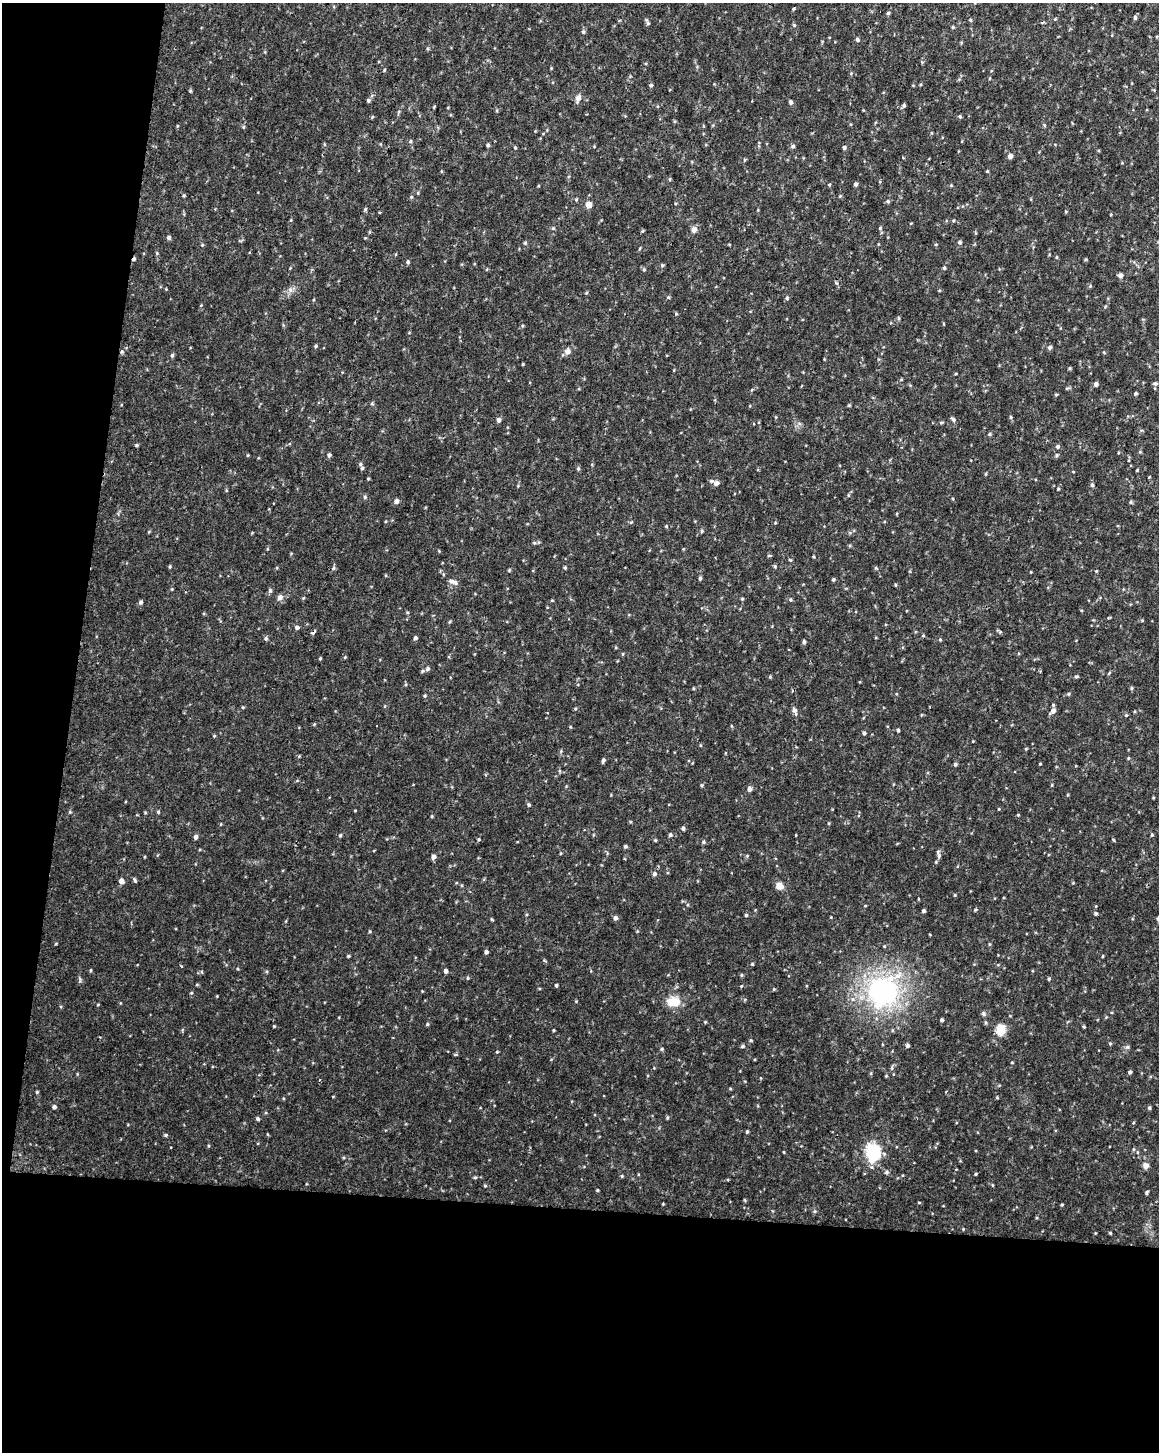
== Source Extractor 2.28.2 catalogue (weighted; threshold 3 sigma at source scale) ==
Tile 9 of 4 x 3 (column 1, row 3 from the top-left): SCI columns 1-1157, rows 235-1684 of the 4637 x 4872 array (HDU 1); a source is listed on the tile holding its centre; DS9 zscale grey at full resolution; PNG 1161 x 1454 px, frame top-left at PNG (2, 3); no overlay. Shown black and unused: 23% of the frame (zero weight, under 2 of 3 exposures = <1% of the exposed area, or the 3 px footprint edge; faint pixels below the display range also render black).
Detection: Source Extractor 2.28.2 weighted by HDU 2 'WHT'; one run over the whole footprint, this tile lists its part. Background 0.0238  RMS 0.0062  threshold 0.0279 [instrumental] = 3 sigma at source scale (4.5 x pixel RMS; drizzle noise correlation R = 1.50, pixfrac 1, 0.0396/0.0396 arcsec/px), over >= 5 px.
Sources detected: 250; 2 cosmic-ray / hot-pixel residue — not listed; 3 inside a brighter listed object's ellipse — not listed separately; the other 245 listed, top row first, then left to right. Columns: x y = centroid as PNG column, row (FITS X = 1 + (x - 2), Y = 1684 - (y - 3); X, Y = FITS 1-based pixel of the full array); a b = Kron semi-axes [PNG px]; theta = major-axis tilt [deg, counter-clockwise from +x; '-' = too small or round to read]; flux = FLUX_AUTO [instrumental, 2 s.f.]
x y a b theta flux
793 9 3 3 - 0.9
888 13 4 4 - 0.94
1135 18 5 4 - 1.3
1055 19 4 4 - 0.56
970 20 4 4 - 0.68
648 23 7 5 -61 1.1
794 25 5 4 - 0.72
953 27 4 4 - 0.76
583 32 5 4 - 0.84
857 39 6 4 -75 0.93
551 68 4 3 - 0.49
384 70 4 4 - 0.59
851 73 4 4 - 0.57
651 85 5 4 - 0.94
190 91 4 4 - 0.65
578 98 10 7 71 2.6
368 100 5 4 - 1.3
791 102 5 4 - 1.3
904 106 5 5 - 0.92
960 116 5 4 - 0.77
372 117 5 3 - 0.53
177 126 5 3 - 0.56
243 127 5 3 - 0.71
410 141 5 4 - 0.82
488 145 4 4 - 1.1
793 146 5 5 - 1.2
515 147 5 3 - 0.79
844 148 5 4 - 1.1
1010 156 5 4 - 3
744 160 5 3 - 0.62
987 171 4 4 - 0.61
856 184 5 4 - 1.5
829 185 4 4 - 0.56
951 185 4 4 - 0.6
418 193 5 3 - 0.56
184 196 4 3 - 0.69
840 196 4 3 - 0.62
411 197 5 4 - 0.77
888 201 5 4 - 0.85
588 204 5 4 - 6.9
365 209 5 4 - 0.83
1066 211 5 3 - 0.56
379 212 4 2 - 0.62
291 220 5 3 - 0.57
953 221 4 3 - 0.62
911 223 4 3 - 0.43
880 228 5 3 - 0.64
694 229 5 5 - 4.4
642 231 5 3 - 0.61
169 237 5 5 - 1.5
960 242 5 4 - 1.3
525 243 5 4 - 0.7
202 245 4 4 - 0.6
640 248 5 3 - 0.54
408 262 5 4 - 1.1
662 265 5 4 - 0.84
944 268 4 4 - 0.93
644 269 5 4 - 0.85
1120 275 5 5 - 2.1
290 290 7 6 - 1.9
939 290 5 3 - 0.59
586 293 5 4 - 0.58
668 297 5 4 - 0.74
787 298 5 4 - 0.94
676 314 4 4 - 0.64
899 318 6 4 -90 0.75
316 346 4 4 - 0.76
1050 347 5 5 - 1.5
567 351 6 5 - 3.9
122 352 6 5 - 1
172 355 6 5 - 1
523 364 4 3 - 0.53
1070 368 5 3 - 0.59
1155 383 7 5 1 1.1
1096 384 5 5 - 1.5
1136 393 4 3 - 1
1056 394 5 3 - 0.62
372 404 5 4 - 0.68
849 405 4 4 - 0.65
1011 417 4 4 - 0.83
953 419 6 4 -33 1.4
499 420 5 5 - 2
941 423 6 4 1 0.68
989 434 5 4 - 0.7
136 445 5 4 - 0.77
1058 446 5 5 - 1.3
248 455 5 3 - 0.47
329 455 4 4 - 1.6
1057 455 5 4 - 0.84
360 464 8 5 -57 1.1
578 469 5 5 - 0.75
368 479 4 3 - 0.62
716 483 6 5 - 2.4
1092 485 6 5 - 0.97
1058 489 4 3 - 0.51
365 497 5 4 - 1
953 499 5 3 - 0.52
396 501 5 4 - 2.4
1131 502 5 4 - 0.81
775 523 4 3 - 0.52
666 526 5 4 - 0.59
702 531 5 4 - 0.86
534 543 5 4 - 0.79
439 551 4 4 - 0.49
769 556 6 3 0 0.6
814 557 4 3 - 0.61
775 566 6 3 73 0.69
170 567 4 4 - 0.62
333 568 6 5 - 1.1
565 568 4 4 - 0.74
876 568 6 4 -45 0.74
1096 571 4 3 - 0.46
1031 572 4 2 - 0.44
700 578 4 4 - 1.1
833 580 4 4 - 0.84
451 581 9 6 -21 2.5
895 585 5 3 - 0.57
270 591 6 5 - 1.1
280 597 8 7 - 2.3
742 599 5 3 - 0.59
552 600 5 3 - 0.51
790 600 5 5 - 0.8
141 602 5 5 - 1.4
1142 620 5 3 - 0.55
297 627 5 4 - 1.8
313 633 5 3 - 0.73
923 635 4 4 - 0.63
266 638 5 5 - 1.1
415 638 5 4 - 1.2
940 640 4 4 - 0.65
804 642 5 4 - 1.3
623 654 5 3 - 0.55
345 657 4 4 - 0.51
320 658 4 3 - 0.59
427 669 6 6 - 1.6
1109 673 5 3 - 0.63
1076 676 5 4 - 0.87
693 688 4 3 - 0.61
1131 688 5 4 - 0.81
1068 694 5 4 - 0.73
242 707 4 3 - 0.51
795 711 10 5 -72 2.2
1053 711 8 5 45 3.4
1126 715 4 3 - 0.6
376 725 3 3 - 4.8
898 730 4 3 - 0.95
864 733 4 4 - 1.1
214 736 4 3 - 0.56
561 751 6 3 72 0.77
1128 758 5 4 - 0.61
603 760 5 4 - 1.3
955 764 4 4 - 1.1
1040 764 3 2 - 0.54
702 785 4 4 - 0.7
1052 785 5 3 - 0.56
749 789 5 5 - 2.2
529 805 5 4 - 0.98
999 809 4 3 - 0.43
355 810 4 3 - 0.46
70 812 5 4 - 0.62
158 812 5 4 - 0.71
1018 815 4 4 - 0.56
432 816 4 4 - 0.57
683 828 4 4 - 1.4
340 835 4 3 - 0.83
670 835 5 4 - 1.1
1152 835 4 3 - 0.68
196 837 5 4 - 2
478 840 5 3 - 0.66
655 840 4 4 - 0.71
703 842 5 4 - 0.91
625 846 4 4 - 1.1
939 856 6 4 -90 1.3
433 857 5 4 - 2.7
654 874 6 5 - 1.5
135 880 7 3 -59 0.88
121 881 5 5 - 3.7
779 886 9 8 - 4.3
955 895 4 3 - 0.6
865 906 4 2 - 0.43
975 910 4 3 - 0.65
923 911 4 4 - 1.2
1096 913 5 4 - 0.92
746 915 4 4 - 0.71
615 918 5 5 - 1.8
1158 918 4 4 - 1.4
491 919 5 3 - 0.58
486 952 4 4 - 1.4
348 956 3 3 - 0.74
1103 956 4 2 - 0.5
752 964 4 4 - 0.61
91 970 5 3 - 0.54
446 971 4 4 - 1.7
741 975 5 3 - 0.68
468 978 4 4 - 0.67
1049 979 5 4 - 0.77
556 985 3 3 - 1.1
741 986 4 3 - 0.51
422 991 3 3 - 0.4
883 991 30 27 62 120
191 993 4 3 - 0.62
673 1002 16 11 -2 10
983 1014 6 6 - 1.3
942 1020 4 3 - 1
705 1022 4 4 - 0.53
986 1023 5 4 - 0.83
427 1024 5 4 - 0.79
274 1026 4 3 - 0.52
1084 1027 5 3 - 0.68
553 1030 3 3 - 0.55
1001 1030 5 5 - 35
751 1040 5 4 - 0.76
1110 1043 4 4 - 0.66
907 1045 5 4 - 1.3
742 1046 5 4 - 1.1
1127 1047 6 4 41 0.96
662 1049 5 4 - 0.82
497 1052 4 3 - 0.55
1130 1072 4 4 - 1.2
871 1073 5 3 - 0.63
886 1076 5 3 - 0.56
37 1092 4 4 - 0.7
997 1098 5 3 - 0.53
54 1107 4 4 - 1.5
1149 1108 5 4 - 0.86
667 1118 5 3 - 0.57
258 1119 5 3 - 1.1
747 1132 4 3 - 0.88
166 1135 5 3 - 0.69
1133 1149 5 3 - 0.61
873 1151 18 15 -51 26
1146 1166 7 7 - 2.9
887 1172 6 5 - 1.2
976 1174 4 3 - 0.61
622 1176 4 4 - 0.68
475 1177 5 3 - 0.78
992 1185 5 3 - 0.5
485 1186 5 3 - 0.63
597 1190 4 4 - 0.58
1147 1192 5 3 - 0.88
919 1202 4 3 - 0.51
663 1204 3 3 - 0.47
1062 1205 4 3 - 0.58
963 1229 4 3 - 0.53
1110 1233 4 3 - 0.66
Overlapping masked pixels (flux is a lower limit): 1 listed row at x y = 122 352
Isophote crosses this tile's border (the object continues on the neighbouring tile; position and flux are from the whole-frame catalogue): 2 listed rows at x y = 1155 383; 1158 918